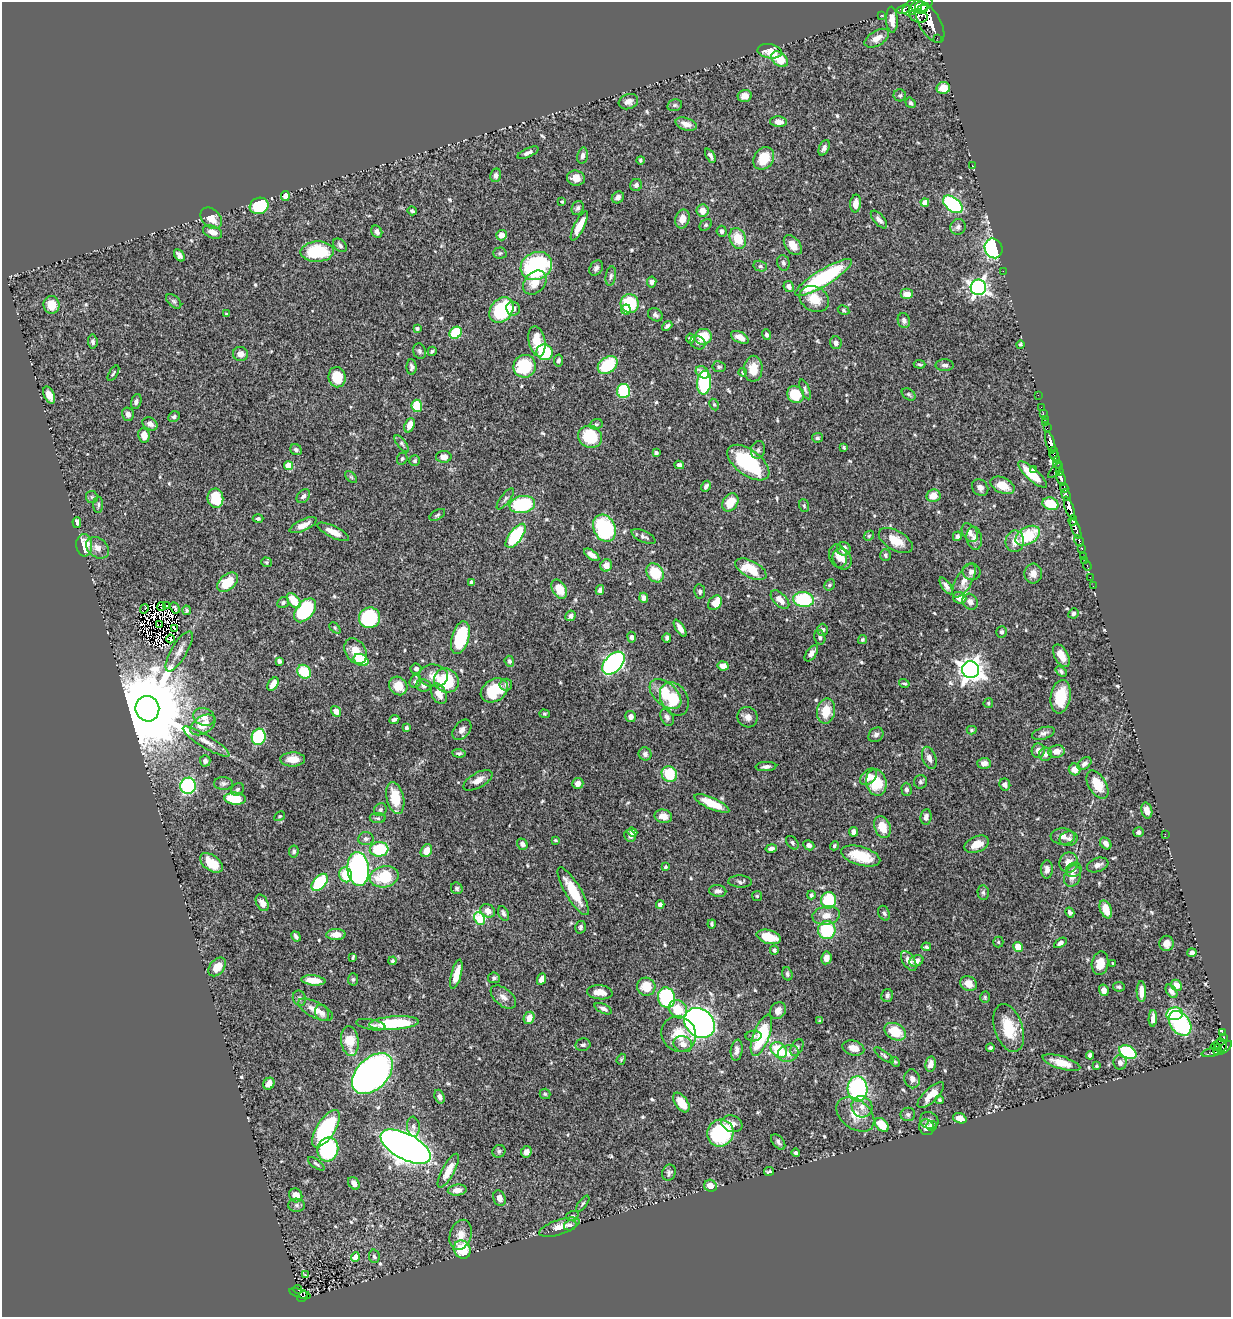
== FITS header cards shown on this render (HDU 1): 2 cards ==
NAXIS1  =                 1229
NAXIS2  =                 1315

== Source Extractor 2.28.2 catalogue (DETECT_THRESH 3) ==
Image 1229 x 1315 px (HDU 1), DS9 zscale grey, 1 PNG px = 1 image px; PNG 1233 x 1319 px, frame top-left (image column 1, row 1315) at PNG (2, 2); each listed source drawn as its Kron ellipse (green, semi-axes under 4 px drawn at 4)
Background 0.691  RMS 0.015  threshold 0.0455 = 3 sigma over >= 5 px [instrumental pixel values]
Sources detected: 586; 8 with non-positive FLUX_AUTO (blend fragments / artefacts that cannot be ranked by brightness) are neither listed nor drawn; of the other 578, the 500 brightest by FLUX_AUTO listed and drawn (78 fainter detections omitted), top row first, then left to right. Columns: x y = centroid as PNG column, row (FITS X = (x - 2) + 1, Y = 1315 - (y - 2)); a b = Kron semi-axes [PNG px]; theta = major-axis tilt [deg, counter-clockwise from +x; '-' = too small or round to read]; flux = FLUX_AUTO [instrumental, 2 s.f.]
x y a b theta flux
922 4 11 7 20 1600
913 7 11 7 36 950
903 9 7 3 16 240
922 9 6 4 30 570
881 15 2 2 - 8.8
918 16 9 6 -15 490
892 20 13 5 -87 8.8
930 22 23 10 -60 2900
877 38 13 7 31 8.8
937 38 3 2 - 7.1
770 51 12 7 -10 13
780 59 9 6 -39 20
943 88 7 6 - 16
900 95 6 6 - 2.1
745 96 7 6 - 7.1
628 102 10 7 19 6.3
911 103 6 4 -55 2.3
675 105 7 5 14 2.4
779 122 8 5 -6 6.8
686 124 11 6 -17 7.5
824 148 8 5 66 3.5
528 153 11 4 24 4.3
583 156 8 5 77 3.7
710 156 8 4 -61 3.1
764 158 12 9 56 24
640 160 4 4 - 1.6
972 165 3 2 - 4.4
496 175 7 5 78 3.1
576 178 9 7 -14 7.8
636 185 6 5 - 3.5
285 196 5 4 - 5.8
618 197 6 5 - 4.3
562 202 4 3 - 1.4
925 202 4 4 - 11
856 204 9 5 86 8
953 204 11 6 -39 120
259 206 9 8 - 73
578 208 7 5 65 2.4
703 210 6 6 - 9.6
412 211 5 3 - 1.8
211 218 12 8 -45 12
682 219 9 7 74 8.1
879 219 11 5 -48 4.6
706 225 7 5 41 1.6
579 226 16 5 63 15
958 227 8 7 - 3.5
722 231 5 5 - 3.5
212 232 10 6 -22 7.4
377 232 6 5 - 4.1
501 235 5 5 - 8.3
738 238 11 8 -68 21
340 245 8 5 -42 2.8
793 245 11 7 -51 11
994 248 10 8 -65 120
317 252 16 10 2 61
500 253 7 5 2 2
179 255 7 4 -53 4.2
783 263 8 6 -73 2.6
536 266 16 13 28 130
760 266 7 5 -15 2.2
596 268 8 6 58 3.6
1003 271 2 2 - 6.2
611 276 10 5 80 2.9
823 278 33 8 32 110
652 282 5 4 - 3.3
535 283 13 10 47 14
789 286 6 5 - 4
978 287 8 7 - 360
907 294 6 5 - 10
814 299 15 12 -28 18
174 301 9 5 -43 2.3
630 303 9 9 - 53
51 305 9 8 - 15
513 309 7 7 - 4.8
626 309 5 5 - 7.4
501 310 14 10 51 85
844 310 6 4 -29 1.7
227 314 4 3 - 1.4
655 315 8 6 -33 3
904 321 7 6 - 3.1
667 326 6 3 40 2.3
417 328 4 4 - 1.9
456 333 6 5 - 46
766 335 5 4 - 2.5
703 337 8 8 - 31
740 337 9 5 -27 7.5
690 339 5 4 - 3.1
537 341 15 8 -78 21
93 342 7 5 -85 2.4
698 343 8 6 -24 4
836 343 6 6 - 4.3
1020 344 4 4 - 1.4
420 351 8 6 -73 2.4
432 351 5 4 - 1.5
545 352 8 7 - 52
240 354 7 7 - 6.3
558 360 6 4 79 2.6
920 364 6 3 -4 1.7
608 365 11 8 36 45
945 365 9 6 -1 3.5
525 366 11 11 - 54
412 367 8 5 -89 2.9
719 367 7 5 -9 1.8
753 369 13 9 89 13
702 372 7 5 -38 9.1
743 372 4 4 - 2.3
113 373 8 3 58 1.4
337 377 10 8 -81 25
704 383 12 7 84 92
805 389 10 4 -67 2.2
623 391 7 6 - 52
796 394 9 8 - 28
909 394 7 5 -39 2.1
49 395 9 5 -66 8
1038 395 2 2 - 13
136 402 8 5 74 2.9
714 404 6 4 -63 1.4
417 406 6 5 - 35
1041 407 2 2 - 12
1043 413 3 2 - 11
128 414 7 5 -74 4.8
174 417 6 5 - 2.2
1045 419 3 2 - 15
1046 423 3 3 - 29
150 424 8 6 -30 4.4
596 424 6 5 - 1.8
409 425 7 5 69 8.1
1047 428 2 2 - 10
144 435 7 5 -81 9.8
590 437 12 11 - 44
817 438 5 4 - 2.2
1050 442 11 4 -74 720
402 444 10 4 -53 2.1
844 448 4 3 - 1.4
296 450 6 5 - 3.5
758 450 9 7 74 3.1
656 453 4 3 - 2.2
1053 453 6 3 81 430
1055 456 6 3 -65 510
444 457 8 6 0 6.8
402 459 6 5 - 2
415 461 5 5 - 2
748 463 24 12 -37 100
1058 464 4 3 - 22
288 465 4 4 - 25
679 465 5 4 - 2.6
1034 469 4 3 - 2.3
1055 471 9 3 46 79
1060 472 4 3 - 55
1032 475 18 6 -41 26
351 477 7 4 -44 1.7
1061 478 7 3 -67 570
1002 485 13 7 -25 16
706 486 6 4 60 3.1
980 488 9 7 -48 4.5
1064 488 5 3 - 320
1066 495 6 4 -66 340
303 496 8 5 48 3.1
933 496 7 6 - 12
92 497 6 6 - 1.9
215 498 10 8 -81 34
505 499 13 4 53 2.9
730 502 10 7 55 19
522 504 13 8 10 75
1050 504 8 6 -19 31
98 505 8 5 88 2.2
804 506 6 5 - 1.7
1069 508 12 4 -71 1500
437 515 9 4 31 2
258 519 5 4 - 2.2
1073 520 5 3 - 510
77 522 5 4 - 3.1
303 525 15 5 25 9.4
604 528 14 11 -63 120
1076 529 10 4 -68 620
333 532 17 6 -26 12
970 533 10 7 -54 5.8
516 536 14 6 53 73
869 536 5 4 - 1.5
957 536 5 4 - 2.3
1028 536 13 8 31 44
644 537 13 5 -26 3.5
974 538 11 7 -81 5.6
896 541 18 10 -30 18
1015 541 11 9 83 11
1079 541 6 3 -62 140
84 545 11 8 -87 21
97 548 12 9 -38 7.7
1082 548 4 3 - 130
844 549 7 6 - 9.2
592 555 9 4 -34 7.1
885 555 6 5 - 2.2
838 556 12 9 -73 7.3
1084 557 3 3 - 44
842 559 11 9 -58 7.8
1085 561 2 2 - 3.5
267 562 5 5 - 1.5
606 565 6 5 - 8.4
1087 566 5 3 - 24
751 569 17 8 -28 31
971 572 9 8 - 4.8
655 573 10 8 -58 30
1033 573 10 9 - 7.4
1090 577 2 2 - 7.8
964 581 18 8 60 9.1
228 582 12 7 40 28
471 582 4 3 - 3
829 585 6 5 - 2.2
946 586 10 4 -56 4.2
1093 586 2 2 - 5.5
559 589 10 6 -60 17
600 590 5 4 - 3.8
700 591 7 5 -80 2.2
644 598 5 4 - 4.1
960 598 7 5 -22 12
804 599 10 7 -8 68
780 600 11 6 -45 9.1
294 601 9 5 -51 21
970 602 8 7 - 6
283 603 6 5 - 2.6
715 603 8 6 50 18
166 606 3 2 - 1.5
161 607 4 2 - 1.4
175 608 6 3 -63 1.4
144 609 5 2 - 1.8
187 610 5 4 - 1.8
305 610 14 8 50 76
1073 613 5 5 - 2.8
570 616 5 5 - 3.5
370 618 10 10 - 91
160 625 3 2 - 3.7
175 628 4 2 - 1.7
335 628 6 4 -46 1.6
680 628 10 4 -57 5.7
823 630 6 5 - 3
1002 632 6 5 - 2.4
632 637 5 4 - 3.3
820 637 7 5 -75 2.3
460 638 17 8 75 60
667 638 4 3 - 2.5
171 639 4 3 - 2.3
862 640 5 4 - 2
179 651 23 7 59 9.7
356 651 14 10 -57 12
811 653 9 5 54 5.5
1061 656 12 6 -60 13
361 660 8 5 -25 50
279 661 4 4 - 3
509 661 5 4 - 1.7
613 663 13 8 46 220
723 666 5 4 - 9.3
416 669 5 5 - 2.7
970 670 8 8 - 930
1061 671 6 4 -36 2.4
304 672 7 6 - 30
433 676 14 11 -5 9.8
415 681 6 5 - 2.5
446 681 12 11 - 64
904 683 5 3 - 1.5
273 684 7 4 57 9.7
424 685 7 6 - 3.5
506 685 6 6 - 2.4
398 686 10 8 -45 18
494 690 14 11 33 32
439 694 11 7 -62 11
665 694 18 11 -42 27
1061 697 17 10 80 31
674 699 18 13 -60 34
988 703 5 4 - 1.5
147 709 13 12 - 21000
336 711 5 4 - 6.9
826 711 12 9 80 19
544 714 5 4 - 1.5
631 716 5 5 - 5.5
204 717 11 8 -20 7.8
667 717 9 6 -65 3.1
748 717 10 10 - 6.4
394 719 5 3 - 3
203 725 14 8 33 15
406 728 3 3 - 2.1
462 730 11 7 50 5.5
972 730 5 4 - 1.6
1043 733 12 6 17 3.8
876 735 8 6 42 3.6
259 737 8 7 - 79
206 742 27 6 -31 9.8
1038 751 7 6 - 5.5
1056 751 8 6 10 8.3
459 753 7 4 -6 2.2
645 754 7 6 - 3.1
1045 754 6 6 - 3.4
929 758 11 7 -72 5.9
293 759 12 7 2 12
205 761 6 5 - 3.5
984 763 7 5 0 4.8
1084 764 8 5 38 3.9
766 767 10 4 4 4.3
1075 769 6 5 - 9.3
669 774 8 7 - 38
868 777 10 6 44 9.6
478 780 16 7 30 8.9
876 782 13 10 -75 38
920 782 7 6 - 2.3
578 783 5 5 - 6.7
223 784 9 6 0 3.2
1005 785 6 5 - 4.3
1097 785 15 9 -60 20
188 786 8 7 - 120
238 789 7 5 46 2.6
906 789 6 5 - 3.4
395 798 16 8 -77 26
235 799 11 6 -4 35
712 803 19 6 -24 27
380 810 7 6 - 2.2
1147 810 8 5 -74 7.2
280 816 5 4 - 1.3
663 816 9 6 -12 10
926 817 8 5 83 4.4
378 818 8 5 -2 2.1
882 827 11 8 -69 17
632 832 5 4 - 4.1
853 832 5 4 - 3.7
1139 832 5 5 - 2.7
1165 834 2 2 - 1.5
630 836 6 5 - 3.8
1063 836 12 8 -4 6.5
366 839 8 6 4 3
1069 839 9 7 11 3.9
555 840 3 3 - 1.5
792 843 7 5 -50 2
1106 843 6 5 - 6.1
522 844 6 5 - 4
977 844 13 8 22 12
809 845 6 5 - 3.6
834 846 5 4 - 1.6
771 848 6 4 12 3.8
379 849 9 7 6 50
294 851 6 5 - 2.4
426 851 7 5 59 10
861 856 20 9 -17 32
1069 862 10 9 - 11
211 863 13 7 -36 24
1098 865 11 7 19 5.4
666 867 3 3 - 1.5
358 869 17 11 -84 230
1047 869 9 6 89 5.8
1074 870 8 7 - 4.7
346 875 7 6 - 29
1073 876 11 8 68 8.6
384 877 15 10 12 39
320 882 10 6 48 63
740 882 12 6 -2 3.2
457 888 6 5 - 2
573 891 27 8 -59 32
718 891 9 6 -7 3.9
983 893 7 5 -87 2.3
811 895 4 4 - 3
757 896 5 5 - 1.4
829 900 8 7 - 56
262 903 9 5 -61 6
660 905 4 4 - 4.9
1106 909 9 5 -68 16
488 911 8 6 -35 9.1
1070 912 5 4 - 2.2
504 913 8 5 -64 3.2
884 913 8 5 -67 2.4
826 916 14 9 10 11
480 919 6 5 - 60
712 924 4 3 - 2.1
580 927 6 5 - 2
827 930 9 9 - 54
336 934 9 5 1 8.5
296 936 5 3 - 2.4
769 937 12 7 -16 19
998 942 5 5 - 1.3
1060 943 7 4 32 3.3
1166 943 7 7 - 7.8
926 947 5 4 - 2
1018 947 5 4 - 14
774 950 4 4 - 2.3
1192 953 4 4 - 3.3
353 957 4 2 - 1.5
826 958 6 5 - 5.9
393 961 4 4 - 1.7
909 961 11 6 -57 6.2
916 961 7 5 22 6
1100 963 12 8 80 13
1113 964 3 3 - 1.5
217 967 10 7 51 14
456 974 15 5 75 14
787 974 7 5 -73 2.2
494 978 6 5 - 2.7
353 979 6 5 - 1.7
541 979 6 4 65 6.6
313 980 12 5 -7 13
969 984 8 7 - 10
1176 985 6 5 - 7.7
646 987 9 9 - 23
1119 987 6 5 - 2.3
1104 990 6 5 - 6.5
1141 991 10 5 -89 8.3
1171 991 7 5 -54 4.4
600 992 13 7 -5 10
887 995 6 6 - 3.1
503 997 15 8 -39 7.2
985 997 5 4 - 1.6
299 998 8 6 -67 2.5
666 998 10 8 -73 100
603 1009 9 4 -25 4
678 1009 10 8 -45 22
315 1010 19 8 -27 11
778 1011 9 7 58 5.8
322 1013 8 6 -67 3.9
1174 1014 8 6 9 69
529 1018 6 5 - 11
1153 1018 8 4 87 4.7
820 1021 4 3 - 1.6
394 1023 25 6 4 62
699 1023 17 13 -41 510
1180 1023 14 9 -52 110
371 1025 15 5 -10 3.6
1009 1028 25 14 -72 33
895 1032 11 8 -26 26
1222 1033 4 3 - 100
679 1034 18 17 - 22
761 1035 22 8 70 58
753 1036 8 5 3 2.8
1224 1038 3 3 - 130
350 1041 15 8 -83 23
683 1044 9 8 - 7.9
583 1045 8 6 10 2.4
1220 1045 6 6 - 190
1215 1046 4 3 - 140
797 1048 9 5 61 3
853 1048 11 7 -16 9.2
990 1048 4 4 - 2.2
1225 1048 9 4 43 340
737 1050 11 6 81 5.5
779 1050 9 7 -44 39
1217 1050 5 3 - 100
1128 1052 9 6 -28 79
788 1053 10 8 15 8.6
1211 1053 10 4 9 49
884 1055 11 4 -38 2.1
1090 1055 4 4 - 3.2
621 1059 6 4 69 1.4
895 1062 5 4 - 1.3
1061 1063 19 6 -17 14
1120 1063 7 6 - 4.5
931 1064 8 5 81 6.1
1096 1066 3 3 - 1.3
372 1074 24 15 45 570
912 1079 9 7 -79 5.4
269 1084 6 5 - 8.3
858 1089 13 10 -86 140
545 1094 5 5 - 1.4
931 1095 17 7 44 11
439 1097 7 5 -70 4.1
940 1100 4 4 - 1.9
681 1103 11 6 -55 19
862 1107 11 10 - 8.1
855 1114 21 14 -37 20
908 1114 7 6 - 2.8
960 1118 7 5 -19 6.8
929 1120 9 8 - 4.4
732 1124 11 8 -18 6.9
882 1125 8 5 -45 21
932 1126 5 5 - 4.2
413 1127 10 6 -83 3.3
927 1127 8 7 - 5.3
326 1129 21 9 57 94
720 1133 14 13 - 97
778 1142 9 5 -50 3.1
406 1147 27 13 -28 1400
328 1149 12 10 74 100
499 1151 7 6 - 2.4
526 1152 6 5 - 5.9
796 1153 4 4 - 2.1
316 1164 10 3 -35 2
448 1171 19 6 62 16
769 1171 5 3 - 1.8
669 1173 8 6 70 2.9
354 1183 7 5 -55 7.1
710 1186 6 5 - 9.6
457 1190 9 5 7 8.8
296 1195 7 6 - 11
499 1198 8 6 -73 6.5
583 1204 9 3 52 1.7
297 1205 8 6 -1 2.7
572 1216 6 4 18 1.7
570 1225 6 5 - 2.2
559 1227 21 7 18 10
461 1235 15 10 73 11
462 1250 9 8 - 33
374 1256 7 5 -79 2.2
355 1257 4 4 - 11
305 1275 3 2 - 2.9
298 1289 4 3 - 12
300 1294 11 3 -17 51
302 1297 5 3 - 77
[78 fainter detections neither listed nor drawn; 8 non-positive-flux detections neither listed nor drawn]